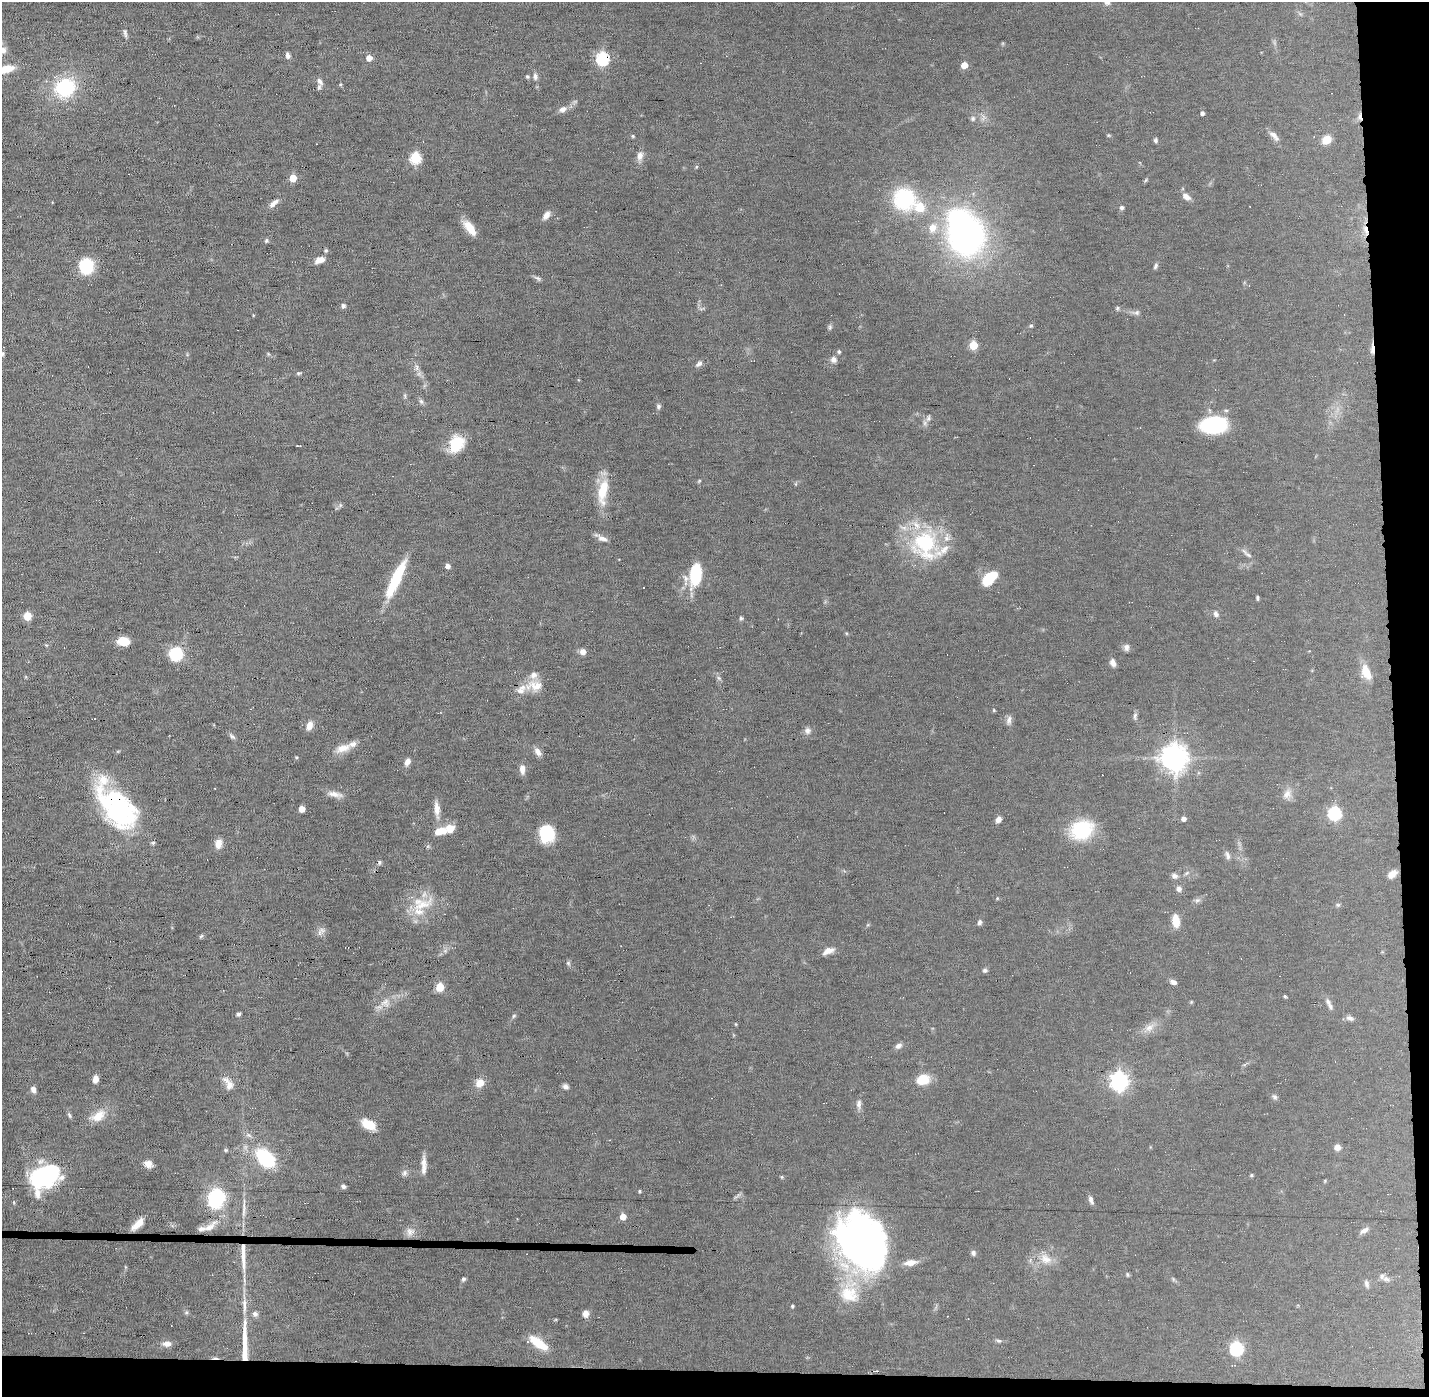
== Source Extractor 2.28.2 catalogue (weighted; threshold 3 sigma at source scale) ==
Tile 9 of 3 x 3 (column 3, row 3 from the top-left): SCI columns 2854-4280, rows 32-1426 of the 4280 x 4250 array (HDU 1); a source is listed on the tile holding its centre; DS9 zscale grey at full resolution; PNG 1431 x 1399 px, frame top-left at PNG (2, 2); no overlay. Shown black and unused: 5% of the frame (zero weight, under 11 of 22 exposures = <1% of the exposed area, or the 3 px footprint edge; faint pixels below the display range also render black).
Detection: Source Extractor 2.28.2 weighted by HDU 2 'WHT'; one run over the whole footprint, this tile lists its part. Background 0.121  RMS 0.0031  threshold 0.0126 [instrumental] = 3 sigma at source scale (4.09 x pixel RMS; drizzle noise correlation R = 1.36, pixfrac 0.8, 0.05/0.05 arcsec/px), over >= 5 px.
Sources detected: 205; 2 inside a brighter object's white glare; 9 cosmic-ray / hot-pixel residue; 1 long thin detection or spike segment (spike, bleed or trail) — not listed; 11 inside a brighter listed object's ellipse — not listed separately; the other 182 listed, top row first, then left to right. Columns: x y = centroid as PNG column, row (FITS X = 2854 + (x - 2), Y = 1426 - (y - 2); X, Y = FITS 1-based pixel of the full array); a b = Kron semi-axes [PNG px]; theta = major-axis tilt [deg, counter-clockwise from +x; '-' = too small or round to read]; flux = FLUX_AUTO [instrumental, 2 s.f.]
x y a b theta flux
1107 2 11 7 -45 1.2
125 33 12 5 -80 0.76
3 50 9 8 - 1.7
288 55 7 5 -80 0.93
369 58 5 4 - 2.7
602 58 6 6 - 42
964 65 5 4 - 3.9
4 69 25 8 10 6.5
527 76 5 4 - 0.43
535 76 9 6 -77 1
319 81 12 7 -69 1.3
65 88 13 11 14 28
563 109 11 7 26 1.5
1202 113 4 4 - 0.82
973 119 7 6 - 0.64
633 136 5 4 - 0.37
1274 136 16 6 -46 1.6
1155 140 6 5 - 0.52
1326 140 10 8 41 3.5
640 156 11 8 73 1.7
415 158 6 5 - 24
696 167 6 3 71 0.3
293 178 5 5 - 5.6
1146 180 6 4 70 0.35
1186 197 12 7 -31 1.6
904 199 18 18 - 24
274 203 15 6 39 1.6
1122 207 6 5 - 0.59
546 215 10 6 55 1.7
470 228 19 8 -53 4.3
932 228 9 8 - 2.9
1366 230 16 5 -74 1.9
966 236 29 27 33 89
266 241 6 5 - 0.51
326 251 5 5 - 0.43
320 260 11 6 21 2.2
86 266 16 14 -83 11
1156 266 8 5 65 0.59
537 278 10 5 -32 0.69
343 306 5 5 - 0.76
1117 308 6 4 69 0.42
1137 312 8 6 1 0.75
253 315 3 3 - 0.21
1031 326 5 4 - 0.41
830 327 7 5 -84 0.53
973 345 5 5 - 11
1372 349 15 4 -89 1.3
839 352 5 4 - 0.53
834 359 8 7 - 1.2
699 364 10 6 38 0.96
417 368 10 4 -90 0.88
298 373 6 4 6 0.44
421 401 8 6 -73 0.67
658 406 7 6 - 0.63
928 418 10 6 78 0.97
1214 425 23 14 2 26
457 444 18 14 64 9
298 446 6 2 -10 0.23
699 481 5 4 - 0.29
603 491 35 12 81 7.5
602 539 14 6 -15 1.4
924 544 41 34 -82 25
1247 554 20 5 -40 1.1
448 566 5 5 - 1.2
695 575 23 11 81 13
989 578 15 8 41 10
396 579 47 10 65 13
1257 598 5 3 - 0.47
1216 614 8 6 -59 0.9
27 616 5 5 - 7.9
741 618 5 5 - 0.52
124 642 12 8 -5 4.2
1126 647 8 6 -86 1.1
583 652 6 6 - 1.7
176 654 13 12 - 10
1113 663 9 6 -68 1.3
1366 672 19 11 -67 4.4
719 678 7 4 -45 0.58
536 685 19 15 -25 4.4
994 710 5 4 - 0.3
1135 716 10 5 79 0.72
94 719 4 2 - 0.28
1009 720 13 7 74 1.2
309 726 10 7 72 2.1
807 731 9 9 - 1.2
232 736 11 5 -34 0.7
343 748 22 10 17 3.4
538 752 11 7 -54 1.5
1174 758 9 8 - 330
407 762 8 6 62 1.4
522 769 12 6 -89 1.8
335 794 21 7 -12 2
1287 794 15 9 57 2.1
302 809 5 5 - 3.4
437 809 21 7 -84 2.6
121 812 48 38 -40 36
1335 813 6 6 - 39
998 819 7 6 - 1.3
1184 819 5 5 - 1.1
1081 830 19 15 21 19
440 831 14 8 16 4.2
547 833 16 14 -81 12
218 844 10 8 76 2.5
1227 855 13 5 -72 0.93
379 862 5 5 - 0.55
1187 873 6 4 69 0.46
1392 874 11 7 37 2
1175 876 8 6 -23 1
1179 889 7 6 - 1
997 898 4 4 - 0.29
1197 900 8 6 20 0.77
421 904 35 18 12 8.9
1338 905 6 4 -43 0.4
1176 921 12 7 -84 4.4
979 922 6 5 - 0.73
321 931 14 7 51 1.2
201 936 7 4 44 0.42
828 951 15 7 22 1.9
568 963 6 5 - 0.52
985 970 6 5 - 0.58
1173 982 9 5 -14 1
440 987 5 5 - 11
1285 996 4 3 - 0.4
1328 1001 13 6 -67 1.2
385 1002 14 12 38 2.9
1191 1002 5 4 - 0.29
238 1014 5 4 - 0.66
514 1016 6 5 - 0.45
1350 1018 10 6 -17 0.93
736 1024 5 3 - 0.23
1149 1028 13 9 31 2.2
898 1046 9 7 26 1
95 1079 7 5 82 2.1
923 1079 10 8 17 8.2
1119 1081 7 7 - 130
480 1083 10 8 35 2.9
229 1085 14 11 -88 2.5
565 1086 7 6 - 0.87
33 1090 8 6 -69 1.2
1274 1097 8 6 -39 0.66
859 1104 11 7 80 1.2
69 1115 8 4 -68 0.56
98 1116 22 12 32 4.3
369 1125 13 7 -27 7.1
1337 1147 7 6 - 1.4
226 1150 5 5 - 0.41
265 1158 13 8 -44 29
148 1164 10 8 -33 1.8
424 1165 24 6 89 2.3
404 1173 8 6 66 0.91
1251 1175 5 4 - 0.35
45 1176 29 20 23 34
782 1177 6 4 -72 0.29
343 1186 6 5 - 0.67
639 1191 4 4 - 0.36
738 1195 7 4 20 0.59
216 1198 23 18 78 18
1091 1200 10 5 -70 0.99
244 1210 20 4 85 1.7
623 1216 5 5 - 3.1
138 1224 19 7 43 2.9
209 1227 26 9 39 3.8
1364 1230 12 6 31 1.1
410 1232 12 11 - 1.9
865 1244 54 37 -70 130
973 1253 7 6 - 0.7
243 1256 47 6 -88 5.9
1046 1259 17 13 -37 3.6
910 1263 16 7 9 2.4
1127 1275 6 4 -71 0.38
1382 1276 9 5 73 0.78
463 1279 6 5 - 0.51
1366 1284 10 6 -73 0.75
849 1294 28 23 -19 11
792 1306 4 3 - 0.39
245 1307 18 5 86 2
255 1314 8 7 - 0.94
585 1314 7 6 - 1.7
998 1341 8 4 -9 0.53
538 1343 22 8 -36 6.6
167 1344 11 7 0 1.6
1236 1348 6 6 - 42
Overlapping masked pixels (flux is a lower limit): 5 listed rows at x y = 602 58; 1366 230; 1372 349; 121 812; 243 1256
Isophote crosses this tile's border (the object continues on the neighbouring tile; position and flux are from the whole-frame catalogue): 3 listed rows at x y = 1107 2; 3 50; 4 69